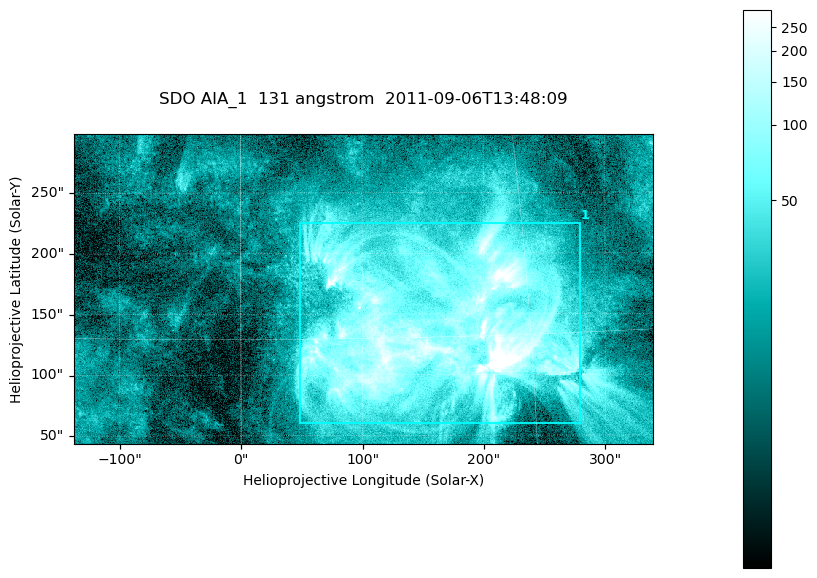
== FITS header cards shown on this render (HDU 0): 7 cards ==
TELESCOP= 'SDO     '           /
INSTRUME= 'AIA_1   '           /
WAVELNTH=                  131 /
WAVEUNIT= 'angstrom'           /
DATE-OBS= '2011-09-06T13:48:09.62' /
CTYPE1  = 'HPLN-TAN'           /
CTYPE2  = 'HPLT-TAN'           /

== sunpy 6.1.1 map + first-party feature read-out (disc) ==
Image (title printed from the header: SDO AIA_1  131 angstrom  2011-09-06T13:48:09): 794 x 424 px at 0.601 arcsec/px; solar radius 952 arcsec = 1585 px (partial field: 4.3% of the solar disc is inside the frame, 100% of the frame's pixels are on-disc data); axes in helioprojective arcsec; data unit not stated in the header (colour bar unlabelled)
Pointing: header CRPIX1/2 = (2043.22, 2045.61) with CRVAL1/2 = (0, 0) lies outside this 794 x 424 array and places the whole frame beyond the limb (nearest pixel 1.29 R_sun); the SolarSoft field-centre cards XCEN/YCEN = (100.8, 170.7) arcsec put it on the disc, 1674 arcsec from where CRPIX/CRVAL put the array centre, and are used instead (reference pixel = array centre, CRVAL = XCEN/YCEN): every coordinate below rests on XCEN/YCEN
Orientation: roll -0.139 deg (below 1 deg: not rotated)
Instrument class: DISC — disc imager (sunpy class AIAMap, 131 A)
Bright regions (active regions / flare kernels): reference = the on-disc median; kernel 7 px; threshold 5 sigma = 72.5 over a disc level ~16.9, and >= 1.15x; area >= 336 px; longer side >= 5 px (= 3 arcsec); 1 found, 1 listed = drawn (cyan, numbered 1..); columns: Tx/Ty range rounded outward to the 2 arcsec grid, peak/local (2 s.f.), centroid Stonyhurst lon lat
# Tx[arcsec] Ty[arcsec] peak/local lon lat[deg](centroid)
1 48..280 60..226 39 +10 +15